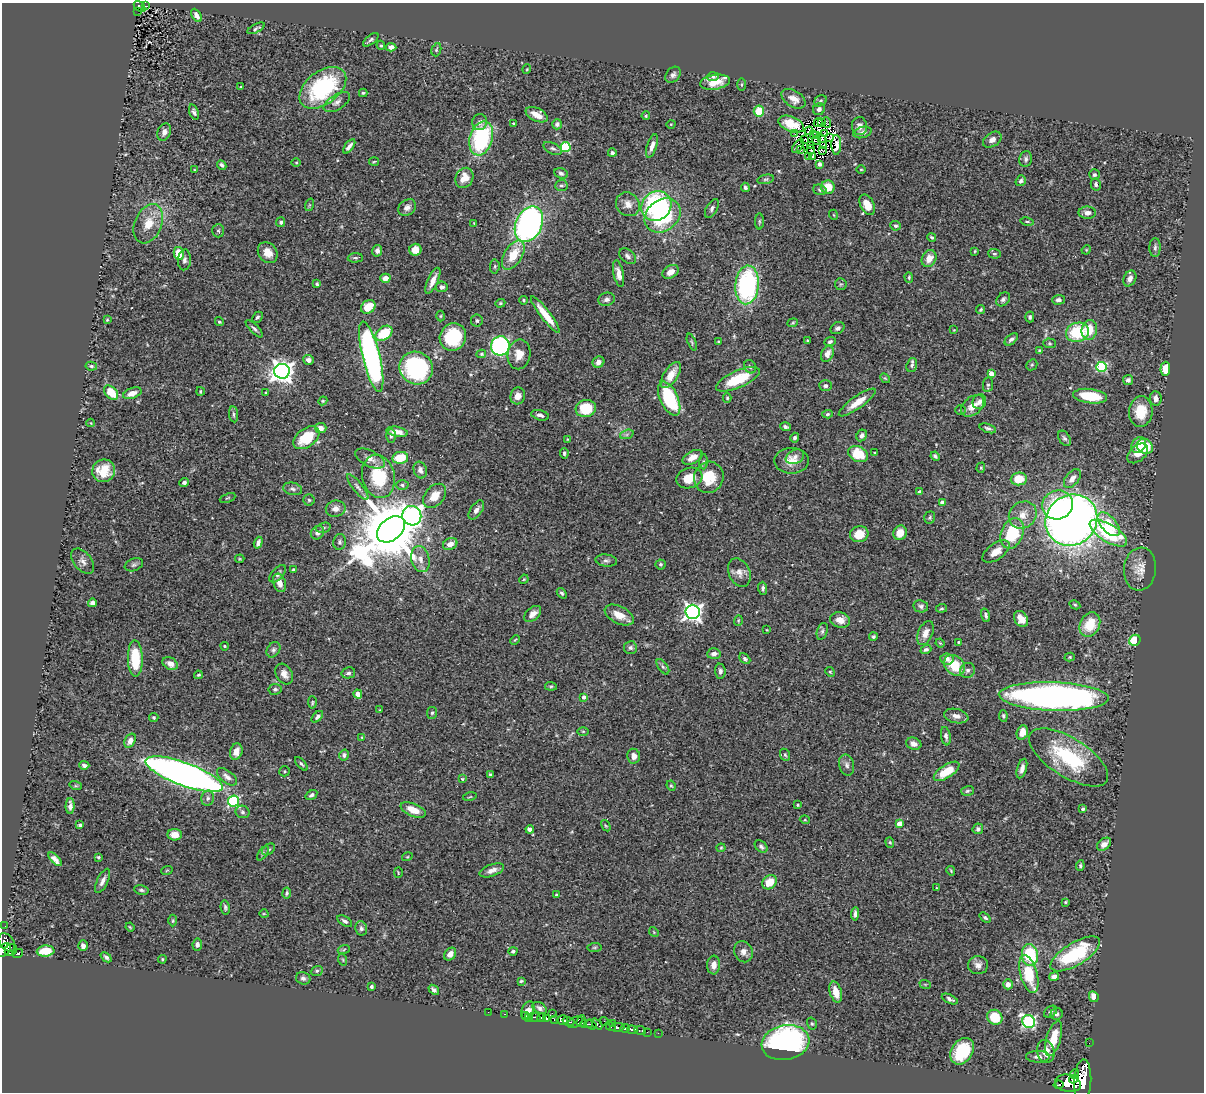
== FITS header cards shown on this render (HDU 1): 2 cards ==
NAXIS1  =                 1202
NAXIS2  =                 1090

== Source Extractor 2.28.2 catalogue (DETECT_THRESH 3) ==
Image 1202 x 1090 px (HDU 1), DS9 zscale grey, 1 PNG px = 1 image px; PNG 1206 x 1094 px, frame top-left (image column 1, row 1090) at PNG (2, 3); each listed source drawn as its Kron ellipse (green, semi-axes under 4 px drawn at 4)
Background 0.711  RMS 0.025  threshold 0.0758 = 3 sigma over >= 5 px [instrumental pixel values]
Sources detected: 463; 3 with non-positive FLUX_AUTO (blend fragments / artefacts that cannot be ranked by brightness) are neither listed nor drawn; the other 460 listed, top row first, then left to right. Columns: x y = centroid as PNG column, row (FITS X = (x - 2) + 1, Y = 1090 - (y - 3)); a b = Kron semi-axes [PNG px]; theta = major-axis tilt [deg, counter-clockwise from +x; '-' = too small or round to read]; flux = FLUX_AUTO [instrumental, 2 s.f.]
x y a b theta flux
145 6 4 3 - 29
140 7 7 4 -43 62
138 11 3 2 - 4.3
196 15 7 4 -58 8.2
256 28 9 3 28 3.1
371 40 9 4 38 4.1
381 45 5 4 - 2.1
391 47 5 4 - 7.4
436 50 7 4 72 2.8
527 69 5 3 - 1.5
673 75 9 6 52 6.1
713 77 6 4 5 3.1
715 82 15 7 9 30
742 85 6 3 89 2.1
241 87 4 3 - 1.3
323 88 27 16 38 180
363 93 4 3 - 2.1
794 99 13 8 -32 16
820 101 6 5 - 3.5
337 102 15 7 32 8.7
819 109 6 5 - 5.6
759 111 5 5 - 44
194 112 8 4 -72 4.3
537 115 12 6 -25 21
646 116 4 3 - 1.9
480 122 8 7 - 6.1
826 122 5 2 - 0.66
818 123 4 3 - 2.5
821 123 3 2 - 1.7
514 124 3 3 - 2.1
557 124 5 5 - 4.5
671 124 4 3 - 1.3
791 124 13 7 -21 19
859 126 9 7 88 8.3
809 131 4 2 - 0.12
164 132 9 6 68 8.9
862 132 9 5 15 7.3
824 133 3 2 - 2.6
795 134 2 2 - 2.5
813 134 4 2 - 1.2
817 136 4 2 - 1.4
830 137 3 2 - 2.2
481 138 17 11 73 180
822 138 3 2 - 1.6
805 139 3 2 - 2.2
817 140 4 2 - 2.1
992 140 10 6 33 9.3
810 145 4 3 - 0.16
823 145 2 2 - 1.4
836 145 10 5 90 10
349 146 8 3 53 6.2
652 146 12 5 72 9.4
798 146 8 2 53 1.7
565 147 5 5 - 110
553 148 10 5 -25 5.1
801 149 3 2 - 1.3
811 150 5 2 - 1.6
822 150 3 2 - 1.2
612 153 4 4 - 3.2
808 156 2 2 - 2
813 157 4 2 - 1.7
1026 159 8 6 78 5.2
374 162 5 3 - 1.6
296 163 4 3 - 1.4
819 164 4 3 - 4.6
222 165 5 4 - 3.5
861 169 4 3 - 1.4
194 170 3 2 - 1.3
561 173 7 5 -23 4.2
1094 175 5 5 - 3.8
464 178 10 8 64 24
766 179 8 4 13 3.1
1021 181 6 4 55 4.4
1096 184 6 5 - 3.8
561 186 6 5 - 4
745 187 5 4 - 3.6
828 187 7 6 - 29
820 190 7 5 -18 3.4
628 204 12 11 - 14
309 205 6 4 72 2.2
867 205 11 7 -63 23
656 206 16 14 43 220
407 207 10 7 34 7.6
712 208 10 5 61 5.3
1087 213 8 6 -1 8.8
663 215 19 15 38 140
834 215 5 3 - 1.6
759 221 8 4 90 2.7
1027 221 7 3 -10 2.2
281 222 5 4 - 4.1
474 223 2 2 - 1.1
148 224 20 13 67 32
529 224 19 13 66 540
895 226 5 5 - 3.5
218 231 7 6 - 3.5
932 237 4 3 - 2.3
1155 248 9 5 88 4.6
415 250 6 6 - 18
1086 250 5 4 - 1.5
377 251 6 5 - 6.4
975 251 4 3 - 1.7
179 253 6 5 - 30
268 253 11 9 -52 20
994 254 6 5 - 3
513 255 16 9 59 38
628 256 9 6 -38 5.5
355 258 8 4 2 3.1
929 259 9 7 63 19
184 260 10 6 85 6.8
495 266 7 4 84 2.7
670 272 8 6 32 14
618 274 13 5 -79 12
909 277 5 4 - 2.1
385 278 5 4 - 14
1130 278 8 6 63 8.6
433 281 14 5 65 15
317 284 4 3 - 2.5
841 284 6 6 - 2.8
747 285 19 11 85 270
442 287 6 5 - 5.5
607 299 8 6 16 6.3
1003 299 8 6 46 4.6
523 300 4 4 - 2
1058 300 6 5 - 5.3
500 303 5 4 - 1.9
368 307 8 6 33 28
981 310 4 3 - 2.7
545 315 22 5 -52 33
441 316 5 3 - 1.7
257 317 6 4 47 3.6
1030 317 5 4 - 3.4
107 320 4 3 - 1.7
477 321 6 6 - 3.4
219 322 5 4 - 3.2
793 323 5 4 - 2
838 328 7 5 31 5.1
254 329 11 4 -45 4.3
954 330 3 2 - 1.2
1089 330 10 7 78 33
1077 332 11 9 16 79
384 333 9 6 37 63
453 337 14 13 - 110
1011 339 8 4 41 4.7
807 341 3 3 - 1.9
692 342 9 3 -69 2.7
719 342 3 3 - 3.6
830 342 6 4 22 4
1049 343 6 5 - 2.4
500 346 9 9 - 320
1039 350 3 2 - 1.5
481 354 5 4 - 2.3
519 354 15 11 80 20
827 354 8 6 64 11
371 357 36 8 -76 510
308 360 5 5 - 6.5
598 362 6 5 - 9.2
912 365 7 5 72 4
1032 365 6 5 - 2.4
91 366 6 4 -10 3.4
750 367 7 5 -57 4.5
1101 367 5 5 - 130
416 368 17 16 - 210
1165 369 7 5 87 23
282 371 7 7 - 1300
991 373 4 4 - 15
671 375 15 7 56 26
885 378 5 4 - 2.1
738 379 23 8 24 69
1128 380 5 5 - 5.3
988 385 7 5 83 3.5
825 386 6 5 - 5.1
200 391 4 3 - 2.1
266 392 3 3 - 1.6
111 393 8 5 -45 44
132 393 10 5 20 15
518 396 8 7 - 14
1090 396 17 7 -7 52
727 398 4 4 - 2.1
669 399 18 9 -65 130
1156 399 7 6 - 9.6
323 401 4 4 - 1.8
857 402 22 6 35 23
979 402 7 6 - 8.2
973 406 13 9 40 20
586 409 10 8 13 63
960 410 5 4 - 2.1
1141 411 15 11 84 41
233 414 8 4 -82 3.5
827 414 5 4 - 3.2
540 415 9 5 -14 6.3
91 423 4 2 - 1.1
785 427 5 4 - 3.5
321 428 5 5 - 10
988 428 8 4 -19 4.3
397 432 11 5 -10 15
627 434 7 4 19 3.7
862 435 6 5 - 5.9
391 436 7 5 -88 3.8
306 438 14 9 36 54
795 438 5 4 - 3.9
1064 438 8 5 -56 4
568 439 4 3 - 1.5
1139 445 8 6 52 26
1145 446 8 7 - 41
564 453 5 3 - 2.7
875 453 3 3 - 1.8
1138 453 12 7 42 20
858 454 10 7 -26 48
935 456 5 3 - 3.3
693 457 11 6 29 17
795 457 9 7 23 7.9
400 458 8 6 9 41
370 459 16 8 -27 12
792 461 17 13 0 21
703 462 8 4 -90 2.8
981 468 5 4 - 1.9
420 470 8 6 -71 7.6
104 471 11 11 - 36
378 476 22 16 -77 85
709 477 16 14 67 45
689 478 13 10 17 29
1072 478 11 6 51 12
1019 479 8 6 7 33
184 482 5 4 - 5.1
402 485 6 4 -2 3.4
358 487 16 5 -52 7.3
293 489 9 6 -11 5.4
919 492 3 3 - 6.4
435 496 14 9 49 24
228 498 8 3 22 2
309 500 6 5 - 2.6
942 502 4 4 - 7.1
1057 505 15 14 - 84
336 509 10 8 9 10
476 510 11 5 56 7.2
1023 515 15 13 39 21
412 516 10 9 - 610
930 518 6 5 - 3
1071 520 27 24 41 1700
1109 524 14 7 -49 43
323 528 7 5 17 3.2
391 529 16 11 39 17000
317 533 7 6 - 7.8
900 533 7 6 - 21
1012 533 16 11 69 86
1108 533 21 8 -31 120
859 534 9 8 - 26
340 542 8 6 77 4.4
258 543 6 4 71 7
450 544 7 5 28 13
996 552 15 8 35 19
240 559 5 4 - 1.8
420 559 13 9 -76 12
606 560 11 6 -6 5.1
83 561 14 8 -52 10
660 564 5 5 - 3
134 565 9 6 22 4.6
1140 569 21 16 83 24
293 570 3 3 - 2.3
739 573 15 10 -66 12
278 574 10 5 47 5.4
524 579 5 3 - 1.7
280 583 9 6 -71 15
763 588 6 4 -88 4
562 593 6 4 -50 3.1
92 603 4 4 - 7.3
1075 605 6 4 -29 2.3
921 606 7 6 - 5
942 608 5 3 - 2.3
693 612 7 7 - 720
533 614 10 6 40 11
619 615 16 8 -27 22
986 615 7 4 -72 4
1021 619 8 6 -55 16
738 620 5 3 - 1.8
840 620 10 7 -11 17
1090 625 13 9 63 47
767 630 3 2 - 1.3
822 631 9 5 72 4.2
925 633 13 7 67 14
873 637 4 4 - 2.7
515 640 5 3 - 1.7
1135 640 6 5 - 53
958 642 4 3 - 1.7
940 643 4 3 - 1.6
225 646 4 3 - 1.8
630 648 6 6 - 5
273 650 8 6 58 4.3
926 650 5 4 - 4.5
714 654 7 5 5 8.7
1070 657 5 4 - 2.2
135 658 18 7 -89 66
745 659 6 4 -44 3.4
947 659 6 5 - 9.6
170 664 8 6 -31 12
954 665 11 9 -42 45
663 667 9 4 -54 3.9
967 670 8 7 - 5.7
720 671 7 5 -86 4.9
830 672 5 4 - 2.3
348 673 7 5 13 4.7
284 674 11 8 -60 11
198 675 4 3 - 2.3
551 686 6 4 -6 2.4
275 689 6 5 - 3.7
358 694 4 4 - 12
1054 696 55 14 -2 880
584 697 4 3 - 7.3
312 702 6 4 -86 2.3
380 710 3 2 - 1.6
432 713 6 5 - 3.1
956 716 12 7 -13 11
1003 716 6 4 -81 2.9
154 717 5 4 - 2.6
317 717 7 4 47 4.6
583 731 6 4 -1 2.1
1022 732 7 5 69 20
946 736 9 5 -80 4.8
362 737 4 3 - 1.5
130 741 7 5 63 9.7
914 744 8 6 -20 9.4
236 752 8 6 73 14
344 755 5 4 - 5.2
785 755 6 4 -66 2.7
634 756 7 6 - 9.2
1069 757 45 19 -32 140
301 764 8 4 -47 3.4
84 765 5 4 - 3.9
847 765 10 7 -76 6.8
1022 768 10 4 73 8.3
284 771 5 5 - 2.6
947 771 14 6 33 43
184 774 41 11 -20 1300
490 774 3 3 - 2.2
227 777 12 6 -37 8.4
462 779 4 3 - 1.5
76 786 6 4 -17 2.1
671 786 5 4 - 2.2
967 791 6 4 17 3
311 795 6 4 33 5
470 797 7 3 13 1.6
208 798 7 6 - 5.6
234 801 5 5 - 200
797 805 4 3 - 1.8
70 806 8 4 90 8.7
1083 809 4 4 - 3.6
413 810 13 6 -23 23
243 812 7 6 - 4.1
805 820 5 3 - 1.7
899 823 4 4 - 18
80 825 4 3 - 3.3
606 826 6 3 -58 2
530 829 4 4 - 15
978 829 5 5 - 4.6
175 835 7 5 -4 17
890 842 5 4 - 2.1
1104 844 8 5 39 9.8
761 846 7 5 -43 4.3
721 848 4 4 - 1.7
269 849 7 5 37 3.3
263 853 8 4 55 3.1
98 857 3 3 - 2.1
407 857 5 3 - 1.6
55 859 8 4 -46 9
1080 866 5 4 - 2.8
167 870 6 3 20 1.6
492 870 13 6 20 9.7
951 871 5 3 - 1.7
398 873 5 2 - 1.2
103 881 13 5 65 8.7
769 882 8 6 42 32
936 888 3 2 - 1.6
141 890 7 4 -10 3.3
287 893 5 4 - 2.8
556 895 4 3 - 2.6
1065 902 3 3 - 1.8
225 907 7 4 -79 3.5
264 914 5 3 - 1.3
855 914 6 4 85 5.6
985 918 6 4 -39 3.5
173 921 6 4 88 2.2
345 921 8 4 -34 4.9
5 926 2 2 - 6.2
130 927 4 3 - 1.5
361 928 7 6 - 4.3
654 932 5 4 - 1.8
7 942 10 7 -52 390
197 944 6 5 - 5.7
83 946 5 5 - 6.4
595 947 7 4 7 2.5
344 949 6 4 21 2.4
3 950 8 5 40 500
11 950 6 5 - 180
46 951 9 5 3 35
513 951 4 4 - 3.2
743 952 11 9 -66 10
18 953 5 3 - 160
450 954 7 5 51 11
1075 954 28 11 31 120
1030 955 11 8 -80 98
106 957 6 3 -41 4
162 959 4 4 - 2
343 960 6 3 -72 2
714 965 9 6 87 12
978 965 10 9 - 9.4
317 971 6 5 - 3.4
1029 974 19 8 -74 72
1054 977 5 4 - 10
303 978 7 6 - 4.6
521 981 3 3 - 2.1
925 984 6 3 -18 1.7
1008 984 5 5 - 9.5
371 987 3 3 - 4.6
434 990 6 4 -39 4.8
836 992 11 6 -74 22
1094 997 5 4 - 11
950 999 8 4 -25 5.3
540 1008 8 5 -33 5.4
528 1011 10 6 69 21
488 1012 2 2 - 3.2
1050 1012 7 5 38 3.3
552 1013 2 2 - 12
504 1014 3 2 - 6.1
1057 1014 6 5 - 4.8
525 1016 3 2 - 90
528 1017 3 2 - 51
534 1017 6 3 -13 120
995 1017 8 7 - 44
542 1018 4 3 - 180
546 1018 4 3 - 470
555 1020 4 3 - 160
562 1020 6 4 12 830
568 1021 6 3 -21 350
581 1021 6 3 71 120
604 1021 4 2 - 34
1029 1021 7 6 - 280
575 1022 8 5 24 65
612 1023 3 2 - 14
586 1024 6 2 -3 160
597 1024 6 3 -47 150
812 1024 6 4 -73 2.7
591 1025 6 3 -35 120
611 1026 6 3 -38 21
617 1027 7 3 4 430
625 1028 5 3 - 170
632 1030 5 3 - 330
640 1030 6 3 -8 48
647 1032 2 2 - 4
658 1033 2 2 - 14
1054 1038 18 7 74 36
785 1043 24 17 11 470
1089 1043 2 2 - 4
962 1051 14 10 56 73
1046 1051 11 8 -77 22
1038 1057 11 6 0 7.4
1075 1074 5 3 - 190
1074 1079 5 3 - 390
1083 1081 21 8 87 3000
1068 1083 13 8 -11 2300
1058 1085 5 2 - 38
At the frame edge (FLAGS 8, measured only in part): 1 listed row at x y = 3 950
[3 non-positive-flux detections neither listed nor drawn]